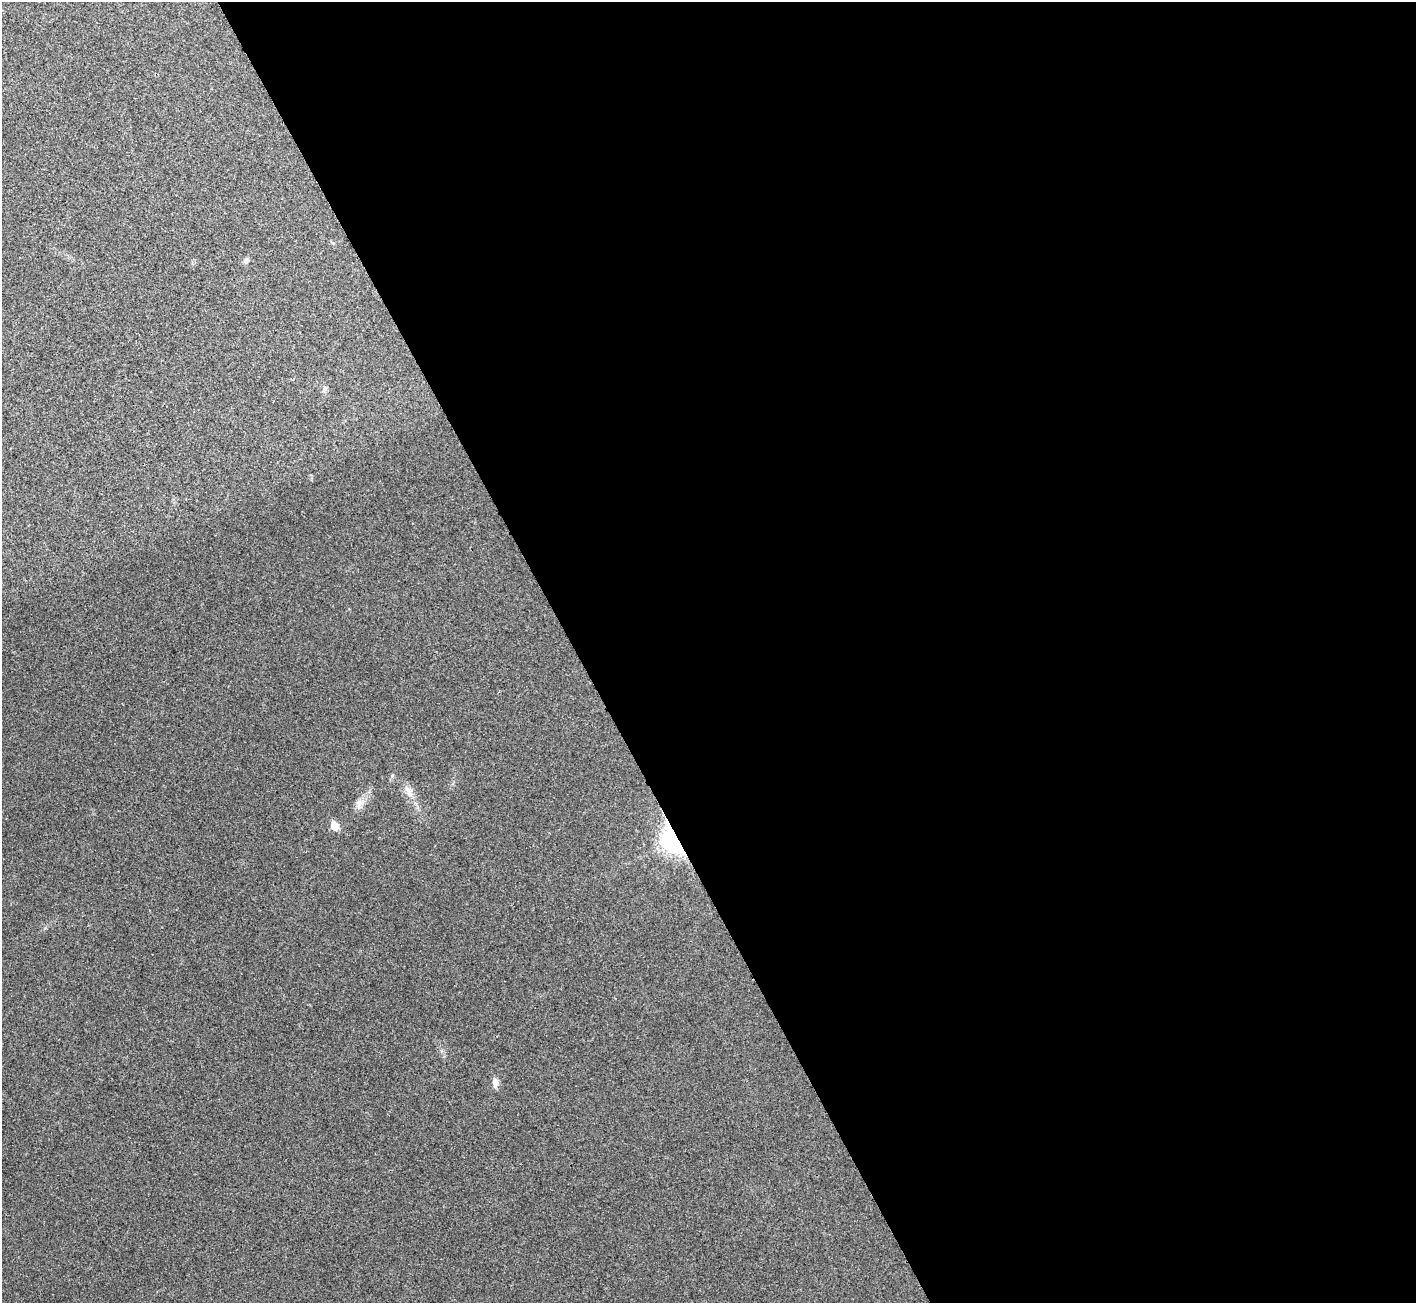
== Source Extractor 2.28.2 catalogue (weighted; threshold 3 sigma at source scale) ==
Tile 8 of 4 x 4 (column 4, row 2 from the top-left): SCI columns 4246-5659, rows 2763-4063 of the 5667 x 5657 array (HDU 1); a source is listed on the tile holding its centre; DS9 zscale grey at full resolution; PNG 1418 x 1305 px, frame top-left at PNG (2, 2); no overlay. Shown black and unused: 59% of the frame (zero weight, under 3 of 4 exposures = <1% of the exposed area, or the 3 px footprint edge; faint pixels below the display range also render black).
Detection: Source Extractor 2.28.2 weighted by HDU 2 'WHT'; one run over the whole footprint, this tile lists its part. Background 0.0505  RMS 0.0067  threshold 0.0303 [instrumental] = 3 sigma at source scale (4.5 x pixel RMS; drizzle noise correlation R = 1.50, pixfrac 1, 0.05/0.05 arcsec/px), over >= 5 px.
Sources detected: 7; all 7 listed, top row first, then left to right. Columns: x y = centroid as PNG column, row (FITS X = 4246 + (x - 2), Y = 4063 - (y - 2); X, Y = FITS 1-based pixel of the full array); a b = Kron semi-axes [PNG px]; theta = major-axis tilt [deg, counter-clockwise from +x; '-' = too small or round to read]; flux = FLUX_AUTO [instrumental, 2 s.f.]
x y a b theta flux
246 260 7 7 - 1.7
324 389 9 5 54 1.6
410 793 13 8 -47 4.6
359 804 16 9 68 5.1
334 826 6 5 - 15
675 840 10 7 -61 550
495 1083 11 8 -85 3.8
Overlapping masked pixels (flux is a lower limit): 1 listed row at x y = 675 840